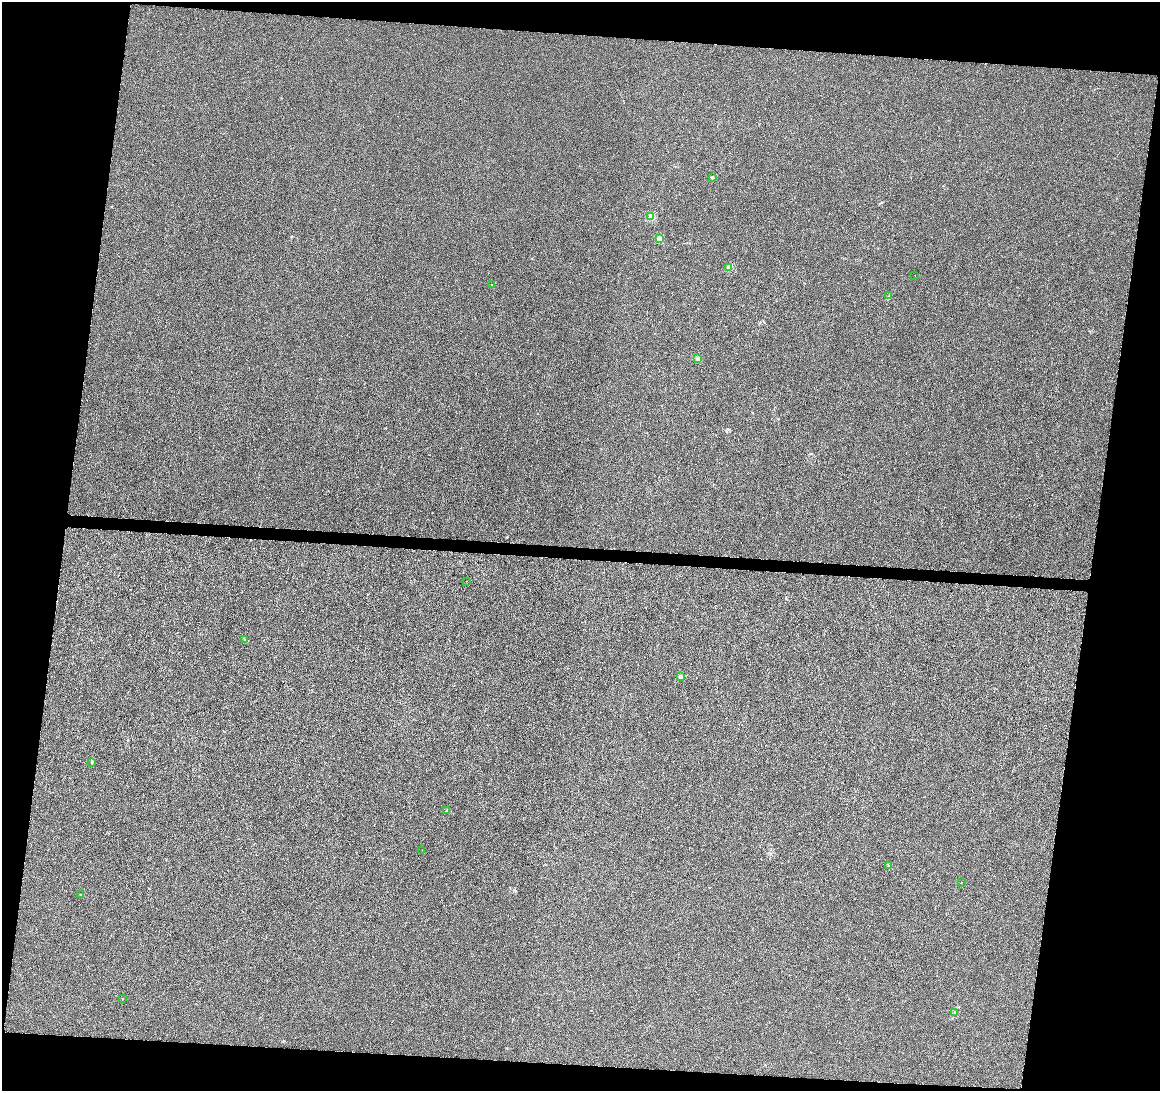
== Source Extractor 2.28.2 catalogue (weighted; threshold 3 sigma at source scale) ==
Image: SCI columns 22-4653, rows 296-4650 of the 4666 x 4889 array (HDU 1 of 3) = the unmasked area's bounding box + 8 px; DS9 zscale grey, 4 x 4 block average (1 PNG px = mean of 4 x 4 image px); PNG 1162 x 1093 px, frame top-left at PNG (2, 2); each listed source drawn as its Kron ellipse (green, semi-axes under 4 px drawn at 4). Shown black and unused: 18% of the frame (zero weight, under 3 of 4 exposures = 2% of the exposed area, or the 3 px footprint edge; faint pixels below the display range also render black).
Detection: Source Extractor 2.28.2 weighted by HDU 2 'WHT'. Background 1.91e-04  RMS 0.0029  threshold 0.013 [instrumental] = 3 sigma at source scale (4.5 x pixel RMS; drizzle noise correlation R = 1.50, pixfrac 1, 0.0396/0.0396 arcsec/px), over >= 5 px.
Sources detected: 20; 1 coinciding with a brighter row at this scale — not listed separately; the other 19 listed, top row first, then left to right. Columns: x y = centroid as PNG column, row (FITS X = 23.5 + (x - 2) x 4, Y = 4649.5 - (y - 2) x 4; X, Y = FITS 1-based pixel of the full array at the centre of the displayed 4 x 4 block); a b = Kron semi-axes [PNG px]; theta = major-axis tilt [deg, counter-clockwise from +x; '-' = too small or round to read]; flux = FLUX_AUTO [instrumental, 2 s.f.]
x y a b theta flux
712 178 2 2 - 6.8
651 216 2 2 - 30
659 239 2 2 - 24
729 267 2 2 - 26
915 275 2 2 - 0.4
492 285 2 2 - 0.99
889 296 3 2 - 1.3
697 359 2 2 - 16
466 581 2 2 - 0.38
245 640 2 2 - 0.98
681 677 2 2 - 14
92 762 4 2 - 1.4
446 811 2 2 - 0.6
422 850 2 2 - 0.44
889 866 2 2 - 0.67
961 883 2 2 - 0.41
80 894 2 2 - 0.84
123 998 2 2 - 0.47
955 1012 3 2 - 1.6
Diffuse or blended objects may show on this block-average render without a row.